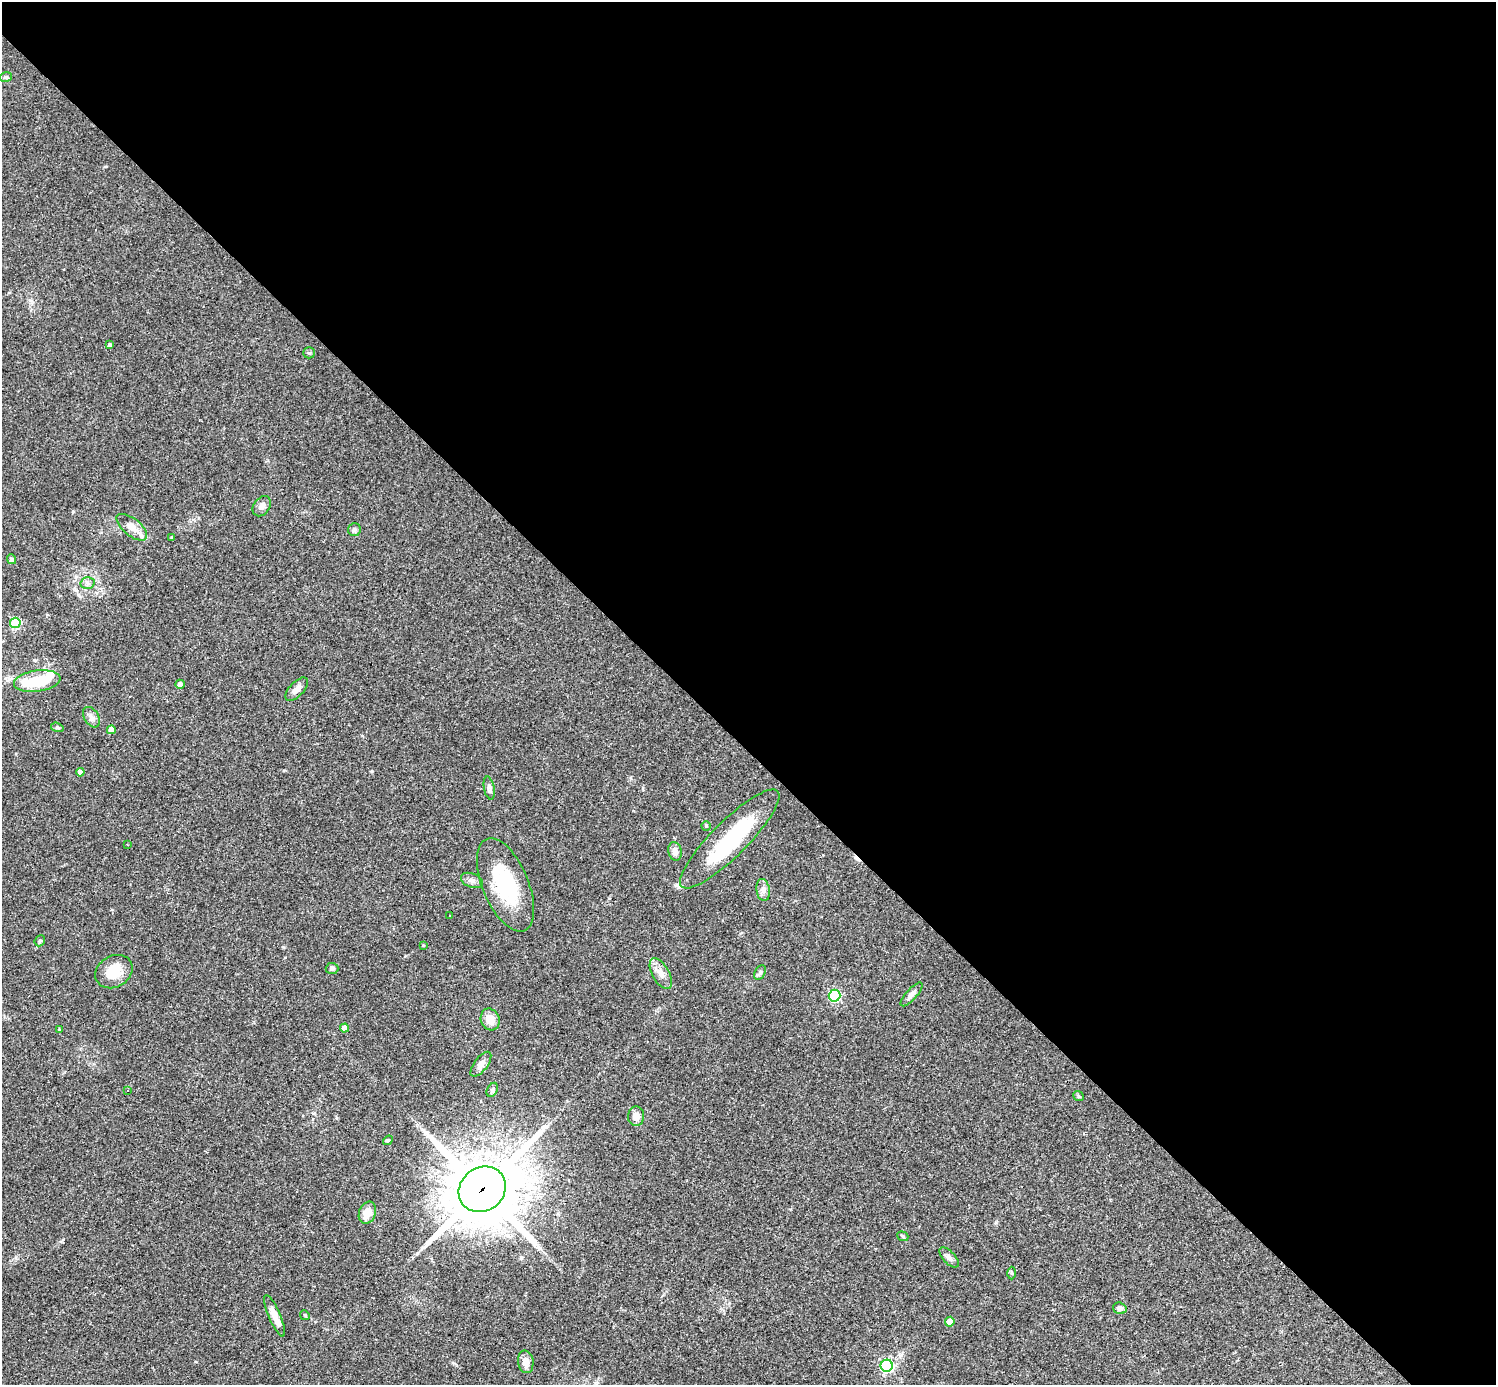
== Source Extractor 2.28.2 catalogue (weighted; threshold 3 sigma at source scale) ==
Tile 8 of 4 x 4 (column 4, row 2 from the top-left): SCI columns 4484-5977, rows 3060-4442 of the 5977 x 5977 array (HDU 1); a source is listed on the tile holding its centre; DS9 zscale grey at full resolution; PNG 1498 x 1387 px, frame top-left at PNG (2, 2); each listed source drawn as its Kron ellipse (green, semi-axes under 4 px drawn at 4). Shown black and unused: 54% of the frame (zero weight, under 3 of 4 exposures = <1% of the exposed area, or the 3 px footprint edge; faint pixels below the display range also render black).
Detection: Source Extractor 2.28.2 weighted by HDU 2 'WHT'; one run over the whole footprint, this tile lists its part. Background 0.0358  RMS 0.0044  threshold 0.0196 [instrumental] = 3 sigma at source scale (4.5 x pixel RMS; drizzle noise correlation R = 1.50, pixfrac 1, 0.05/0.05 arcsec/px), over >= 5 px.
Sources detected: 62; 2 inside a brighter object's white glare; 5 cosmic-ray / hot-pixel residue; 1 long thin detection or spike segment (spike, bleed or trail) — neither listed nor drawn; the other 54 listed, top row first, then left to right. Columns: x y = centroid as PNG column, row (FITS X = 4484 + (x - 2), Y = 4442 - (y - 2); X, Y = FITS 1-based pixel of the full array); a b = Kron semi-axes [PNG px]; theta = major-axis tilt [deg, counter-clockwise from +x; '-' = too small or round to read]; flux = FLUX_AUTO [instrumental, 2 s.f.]
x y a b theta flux
6 77 6 5 - 0.72
110 345 4 4 - 1.1
309 353 6 5 - 0.67
262 506 11 8 54 2.3
132 527 18 8 -39 4.7
354 530 6 6 - 1.1
172 537 4 3 - 0.39
12 559 5 4 - 1.5
88 583 7 6 - 1.3
15 623 5 5 - 27
37 681 23 10 8 18
180 684 4 4 - 1.8
297 689 14 7 46 2.5
91 717 11 7 -57 1.9
57 727 6 4 -17 0.73
111 730 4 4 - 3.8
80 772 4 4 - 2.5
489 788 12 5 -79 1.3
706 826 4 4 - 0.48
730 839 68 17 45 38
127 844 2 2 - 0.3
675 851 9 6 -77 2.4
472 880 11 7 -21 1.8
505 885 50 23 -67 28
763 890 11 6 -82 2
450 916 3 3 - 5.2
40 941 6 5 - 0.64
423 945 3 3 - 0.31
332 968 6 5 - 1
114 972 19 15 31 9.2
760 972 8 5 63 0.93
661 974 17 8 -61 3.6
911 994 15 5 48 2
834 996 6 6 - 56
490 1019 11 9 -69 5.5
344 1028 4 4 - 4.2
59 1029 4 3 - 0.38
481 1064 15 6 53 2.6
127 1090 3 2 - 0.37
492 1090 7 5 61 0.86
1078 1096 6 4 -37 0.61
636 1116 10 8 88 3.1
388 1140 5 4 - 0.5
482 1189 25 21 38 3700
367 1213 11 8 69 5.1
903 1236 6 4 -22 0.59
949 1257 12 6 -46 1.7
1011 1273 6 4 -89 0.61
1120 1308 7 5 -17 1.8
305 1315 5 4 - 0.57
275 1316 22 6 -67 4.5
950 1322 5 4 - 5.8
526 1362 11 7 -81 3.4
887 1366 6 6 - 76
Overlapping masked pixels (flux is a lower limit): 1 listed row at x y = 482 1189
Unlisted compact peaks at least as high as the median listed source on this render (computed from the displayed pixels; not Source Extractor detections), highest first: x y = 372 771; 521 1258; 454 1363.